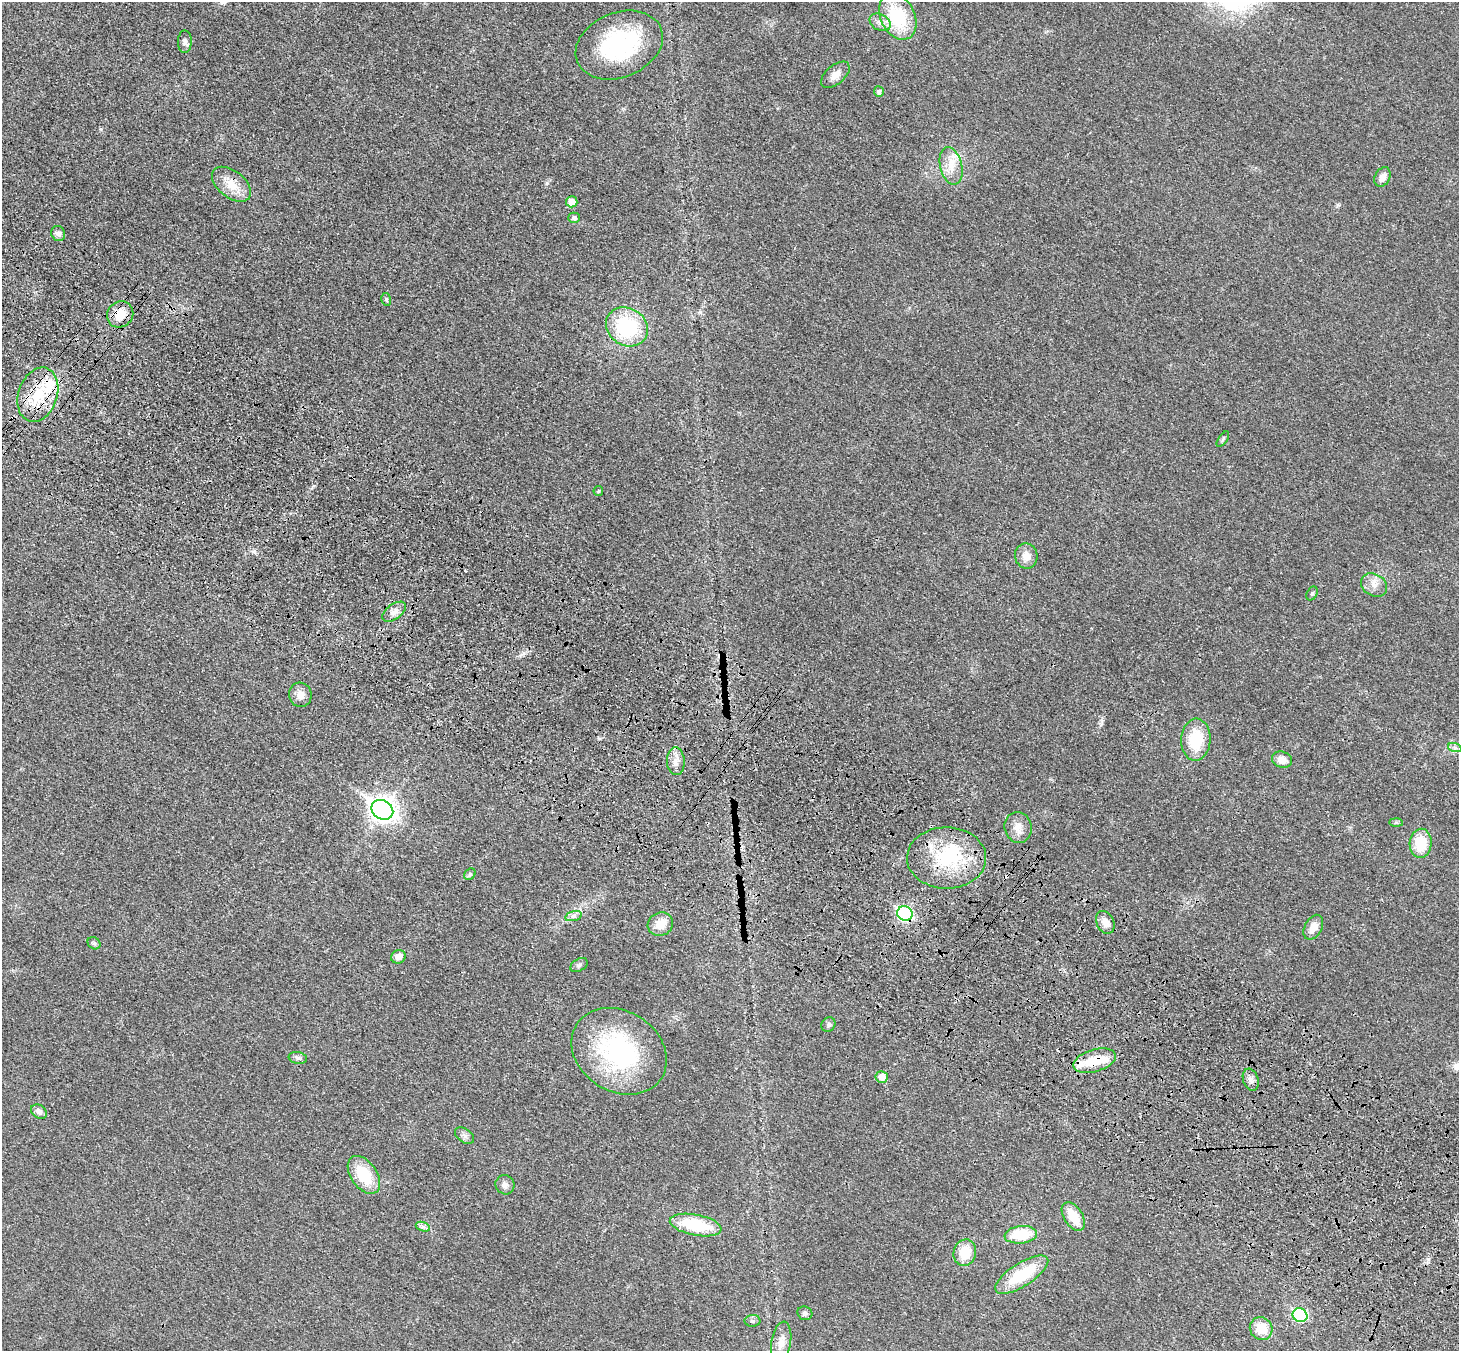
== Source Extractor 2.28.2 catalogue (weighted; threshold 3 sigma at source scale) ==
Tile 6 of 4 x 4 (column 2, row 2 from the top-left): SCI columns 1537-2993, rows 2951-4299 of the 5990 x 6038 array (HDU 1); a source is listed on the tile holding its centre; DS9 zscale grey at full resolution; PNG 1461 x 1353 px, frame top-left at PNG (2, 2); each listed source drawn as its Kron ellipse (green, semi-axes under 4 px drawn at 4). Shown black and unused: <1% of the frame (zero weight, under 3 of 4 exposures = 6% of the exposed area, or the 3 px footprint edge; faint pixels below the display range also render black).
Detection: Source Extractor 2.28.2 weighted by HDU 2 'WHT'; one run over the whole footprint, this tile lists its part. Background 0.0191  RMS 0.004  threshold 0.018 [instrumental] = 3 sigma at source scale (4.5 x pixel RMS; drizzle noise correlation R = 1.50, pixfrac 1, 0.05/0.05 arcsec/px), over >= 5 px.
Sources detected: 68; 2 inside a brighter object's white glare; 2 cosmic-ray / hot-pixel residue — neither listed nor drawn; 2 inside a brighter listed object's ellipse — not listed separately; the other 62 listed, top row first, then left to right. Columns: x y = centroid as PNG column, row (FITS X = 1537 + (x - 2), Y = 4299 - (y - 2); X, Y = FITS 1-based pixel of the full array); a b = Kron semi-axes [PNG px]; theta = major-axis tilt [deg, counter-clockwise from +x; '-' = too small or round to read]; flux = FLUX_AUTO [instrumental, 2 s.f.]
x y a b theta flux
898 17 24 17 -63 23
880 22 11 8 -28 2.4
185 42 11 7 89 1.4
619 45 45 32 22 43
835 75 17 9 40 3.3
879 92 5 5 - 1.3
951 166 19 11 -77 5.9
1382 177 10 7 63 3.1
231 184 22 13 -38 7.5
572 202 5 5 - 4.4
574 218 6 5 - 1.1
58 234 8 6 -59 1.6
386 299 6 5 - 0.71
120 314 14 12 45 7.7
627 327 22 18 -33 31
38 395 28 19 71 16
1223 439 9 4 55 0.75
598 491 5 4 - 0.47
1026 556 12 11 - 4.1
1374 585 14 11 -33 3.4
1312 593 7 5 62 0.77
394 612 13 7 37 2.8
300 695 12 11 - 3.1
1196 740 21 15 87 15
1455 748 7 4 -19 0.89
1282 760 10 8 -19 3.5
676 761 14 9 -86 2.9
382 810 11 9 -33 320
1396 823 7 4 -1 0.64
1018 827 15 13 -75 4.2
1421 843 14 11 86 11
947 858 39 30 -1 30
470 874 6 5 - 0.74
905 914 8 7 - 61
573 916 8 5 15 1.3
1105 922 12 8 -63 3.5
660 924 13 11 27 5.4
1313 927 13 8 62 3.9
94 943 7 5 -42 0.79
398 957 7 6 - 3.1
579 965 9 6 31 1.1
828 1025 7 6 - 1
619 1051 50 40 -32 58
298 1058 9 6 -10 1.2
1095 1061 22 11 16 11
882 1077 6 6 - 4.3
1251 1080 11 7 -71 2
39 1112 9 6 -35 2
464 1136 11 6 -34 1.6
364 1175 21 13 -55 15
505 1185 10 9 - 1.7
1073 1216 16 9 -57 9.4
696 1225 26 10 -11 22
423 1227 7 4 -18 1.1
1021 1235 16 8 6 14
965 1253 13 11 76 10
1022 1275 30 11 32 19
805 1313 7 6 - 0.98
1300 1315 7 6 - 39
753 1321 8 6 -1 0.95
1261 1329 12 11 - 7.9
781 1342 21 10 80 3.9
Overlapping masked pixels (flux is a lower limit): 6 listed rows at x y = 231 184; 120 314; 38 395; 947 858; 905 914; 1095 1061
Unlisted compact peaks at least as high as the median listed source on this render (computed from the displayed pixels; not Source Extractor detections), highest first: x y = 547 183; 101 129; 254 551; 1428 1259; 1101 724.